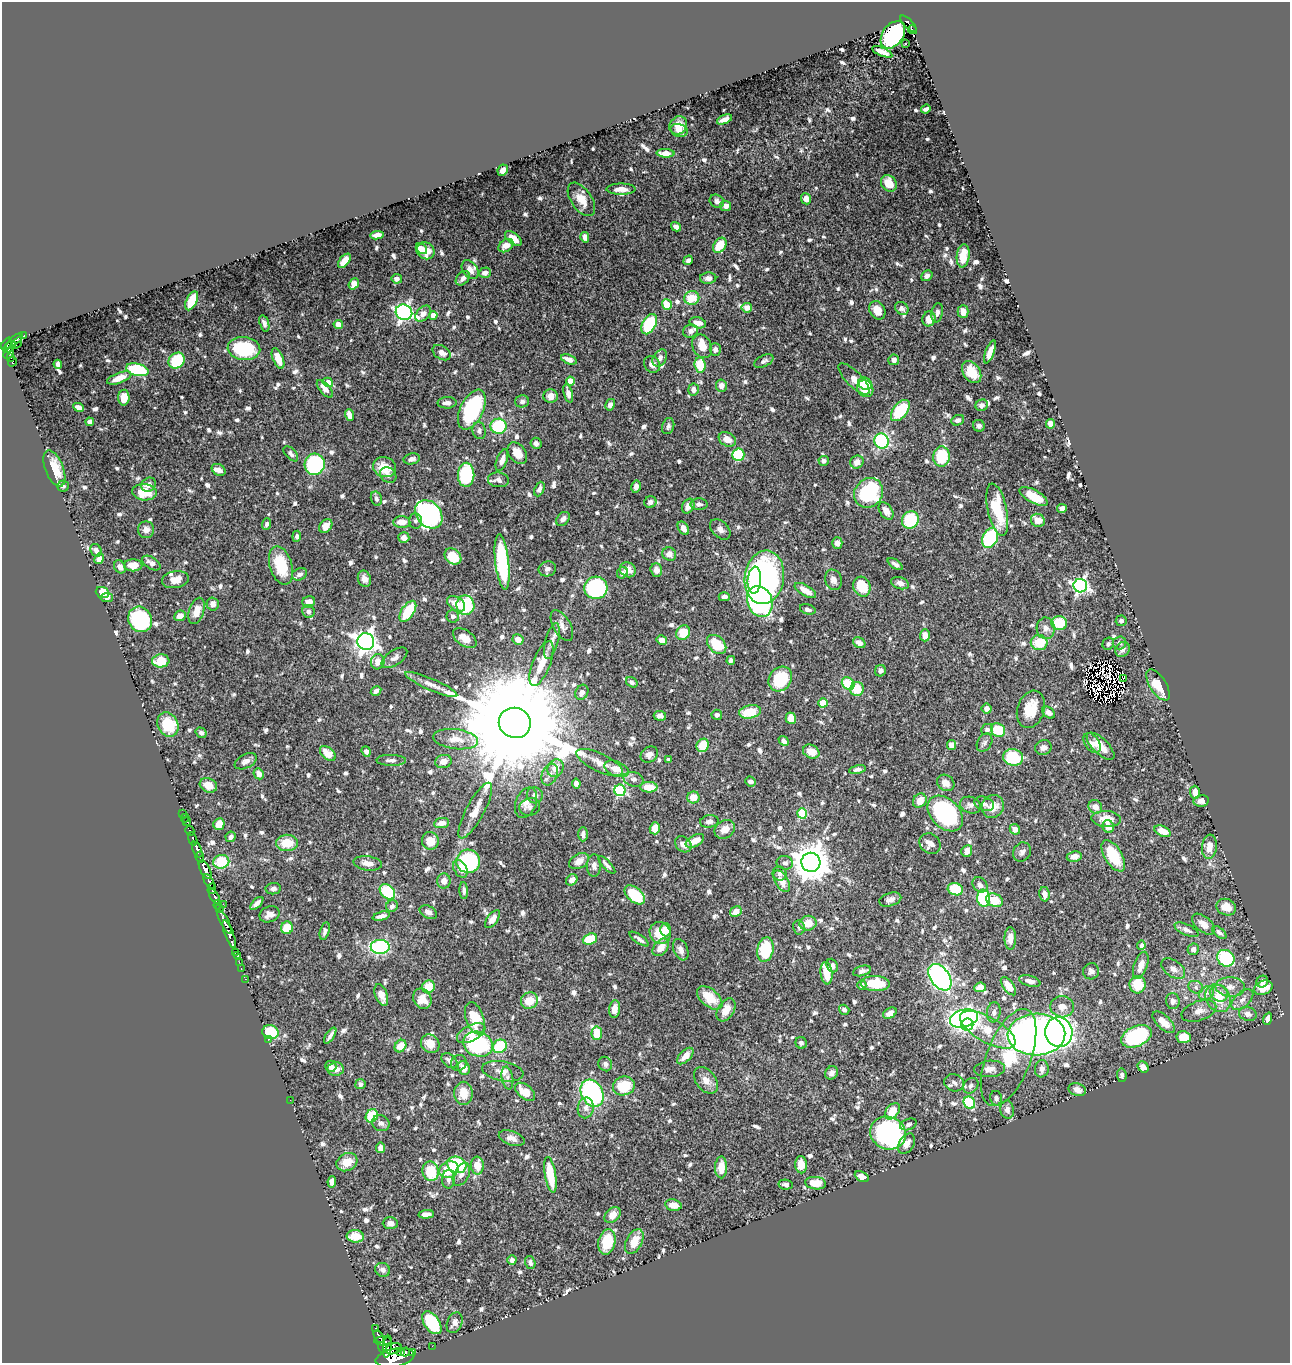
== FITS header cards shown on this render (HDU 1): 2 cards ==
NAXIS1  =                 1288
NAXIS2  =                 1361

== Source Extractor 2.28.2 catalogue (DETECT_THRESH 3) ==
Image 1288 x 1361 px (HDU 1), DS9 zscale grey, 1 PNG px = 1 image px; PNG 1292 x 1365 px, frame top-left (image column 1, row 1361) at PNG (2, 2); each listed source drawn as its Kron ellipse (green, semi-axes under 4 px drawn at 4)
Background 0.509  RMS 0.0085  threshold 0.0256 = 3 sigma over >= 5 px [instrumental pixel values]
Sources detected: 896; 9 with non-positive FLUX_AUTO (blend fragments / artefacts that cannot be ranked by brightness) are neither listed nor drawn; of the other 887, the 500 brightest by FLUX_AUTO listed and drawn (387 fainter detections omitted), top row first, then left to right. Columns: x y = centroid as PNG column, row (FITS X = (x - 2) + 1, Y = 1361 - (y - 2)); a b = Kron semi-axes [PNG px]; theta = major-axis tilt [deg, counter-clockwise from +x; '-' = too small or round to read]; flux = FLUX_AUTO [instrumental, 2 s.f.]
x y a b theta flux
909 24 11 3 -46 48
913 30 4 2 - 12
893 35 15 10 53 120
906 43 3 3 - 2.1
882 52 11 4 -22 4.8
926 109 5 4 - 1.8
724 119 8 4 24 2.9
678 125 9 8 - 5.5
679 130 8 6 -17 2.8
665 153 9 4 -2 5.2
503 170 6 5 - 2.4
889 183 9 7 -52 9
621 189 14 5 0 5.8
581 199 19 10 -56 9.5
806 199 5 5 - 4.1
717 201 7 6 - 2.2
726 206 5 5 - 3.5
676 227 5 4 - 2.4
377 235 7 4 6 3.3
585 237 5 4 - 3.2
513 238 9 5 -38 6.1
720 245 8 6 56 15
506 246 8 5 36 5.7
421 249 6 4 -40 4.5
426 251 9 8 - 11
963 256 12 6 84 7.5
688 260 5 4 - 2
344 261 8 4 51 7.9
470 270 10 7 -54 4.3
485 273 6 5 - 3.2
927 276 6 5 - 1.9
463 278 8 5 46 3.2
708 278 8 5 2 2.7
397 279 5 5 - 2.1
354 284 6 4 51 6
692 298 7 7 - 12
192 301 10 5 65 23
667 304 5 4 - 13
747 308 5 4 - 4.2
902 308 7 6 - 2.2
877 310 10 7 -58 7
404 312 8 7 - 190
963 312 6 5 - 4.3
937 313 10 5 78 2.5
423 314 9 6 48 3.9
433 315 4 4 - 5.8
929 319 7 6 - 6.2
264 323 8 4 -73 2.1
698 323 8 5 -14 4.6
649 324 11 6 63 49
338 325 5 4 - 4.5
690 331 7 6 - 2.6
24 335 3 3 - 13
14 341 11 4 40 71
17 343 6 3 59 35
7 344 7 3 52 210
702 346 12 9 -65 6.9
10 347 7 3 38 140
244 349 16 11 -5 38
715 349 6 5 - 2.1
990 352 12 4 70 5
442 353 10 6 -32 3.3
9 354 6 3 43 65
11 357 3 2 - 3.8
278 358 11 5 -68 7.7
660 358 9 6 60 3.2
569 359 8 4 -20 3.9
894 360 5 5 - 2.6
12 361 5 3 - 11
176 361 9 7 45 33
764 361 10 5 27 2
58 364 4 4 - 2.4
652 364 9 7 -48 3.1
700 365 7 5 -83 19
137 370 11 6 -14 38
972 372 12 8 -55 10
119 378 13 5 21 5.5
854 379 21 7 -44 7.3
570 381 4 4 - 9.4
328 382 5 4 - 6.7
865 384 7 6 - 12
721 386 6 5 - 3.9
325 389 11 5 -48 4.1
693 389 6 5 - 3.3
865 389 9 7 -46 14
568 393 9 4 -76 3.1
551 396 7 7 - 4.3
124 398 8 5 87 8.7
522 401 7 6 - 1.9
447 403 9 5 2 3.2
610 405 6 4 59 2.5
982 405 6 5 - 2.5
79 407 6 4 -25 3.2
472 409 21 11 64 57
900 411 12 7 52 33
349 415 6 4 -70 5.4
958 420 6 5 - 2.1
90 422 4 4 - 2.2
1051 424 5 4 - 4.2
498 426 8 7 - 38
668 426 8 6 72 1.9
979 426 6 5 - 1.9
479 431 8 6 -79 1.9
727 439 9 6 -30 5.5
882 441 8 7 - 52
536 443 5 5 - 2.2
517 453 12 8 -53 6.6
291 454 9 5 -47 2
738 455 6 6 - 36
941 457 10 8 85 26
412 459 8 5 13 2.9
502 460 11 5 70 3.4
824 461 5 5 - 1.8
857 462 7 6 - 4.3
315 464 11 10 - 67
385 467 12 10 -20 11
54 468 19 9 -68 14
219 470 7 5 -31 2.8
388 475 9 7 -39 2.4
466 475 12 8 88 45
498 480 10 7 -6 3
149 485 8 6 41 3
63 486 6 5 - 1.7
636 487 6 4 79 2.9
539 489 8 5 66 2
144 492 12 8 -5 15
869 493 15 14 - 55
1034 496 15 6 -29 12
376 499 7 5 -75 1.9
650 502 6 6 - 2.6
699 504 8 6 0 2.1
688 506 8 5 61 4.4
1062 508 5 4 - 3.5
997 510 27 9 -77 28
886 511 10 6 -57 3.5
429 514 16 12 -50 140
563 519 8 6 47 3
910 520 9 8 - 29
1038 520 7 6 - 6.3
415 521 7 6 - 1.8
402 522 8 6 -2 6.6
267 524 6 4 70 1.9
326 526 7 5 50 6.4
683 528 7 5 -58 3.9
720 529 12 8 -45 2.8
146 530 8 8 - 4
297 536 5 4 - 1.8
404 538 5 5 - 3.6
990 538 10 7 64 45
837 543 5 5 - 3.6
96 550 7 5 -61 2.7
669 554 7 6 - 3.5
453 557 9 7 -41 14
99 559 5 4 - 3.1
502 562 28 7 -83 54
151 563 10 5 -32 3.4
895 564 9 4 -36 2
133 565 9 6 0 7.3
281 565 20 11 -73 25
120 567 7 5 -59 3.3
547 569 9 7 18 2.2
628 570 8 7 - 5.5
656 570 7 5 -72 3.4
622 573 6 5 - 2.3
299 574 8 5 22 2.2
764 577 27 19 81 190
364 579 8 6 -68 3
175 580 13 8 11 5.9
754 580 13 6 86 25
833 580 10 8 -68 3.1
900 583 9 5 -19 2.7
1080 586 7 6 - 160
862 587 10 8 -65 19
596 588 11 11 - 87
805 590 12 5 -31 7
102 592 7 5 -23 12
107 597 6 4 10 1.9
724 597 5 4 - 1.8
760 601 16 12 -70 110
309 602 6 5 - 5.2
213 604 6 6 - 3.6
456 604 10 6 -36 6.9
465 605 10 9 - 39
808 609 8 5 -16 1.8
197 611 13 7 72 7
308 611 7 6 - 2
408 611 12 6 56 20
180 616 6 5 - 4.8
453 616 6 6 - 2.2
140 619 13 11 -60 58
1121 621 5 5 - 2.3
1059 623 8 7 - 23
562 626 17 8 -61 4
1046 628 11 9 -86 3.9
683 633 7 6 - 12
925 635 6 5 - 6.2
465 638 13 7 -35 6.1
518 640 5 5 - 5
662 640 5 4 - 4
552 641 18 6 74 3.7
366 642 8 8 - 370
1039 642 8 7 - 15
859 643 6 5 - 3.9
1119 643 7 6 - 1.8
717 644 11 8 -44 16
1108 644 6 5 - 1.7
1122 649 8 7 - 3
394 658 15 7 34 3.2
731 660 4 4 - 2
161 661 8 6 6 12
378 662 7 6 - 5.3
541 663 24 8 68 9.7
880 671 6 5 - 2
1123 678 2 2 - 300
780 679 13 11 53 27
632 682 6 4 -34 1.8
431 684 28 6 -24 5.3
848 684 7 5 -44 23
1158 685 17 8 -57 13
857 689 7 6 - 12
376 691 5 4 - 2.6
582 692 8 6 62 2.9
823 703 4 4 - 14
987 708 5 5 - 3.1
1031 709 19 13 72 14
750 712 11 6 12 17
1049 713 7 5 -38 2.5
717 715 5 5 - 1.8
660 716 6 5 - 2.9
791 718 6 5 - 7.4
515 723 16 15 - 26000
168 725 13 10 -62 18
987 730 6 5 - 1.8
998 730 7 6 - 20
201 733 6 5 - 1.9
456 739 22 10 -7 9.1
784 741 5 4 - 3.5
985 743 10 7 58 1.8
1092 743 11 7 -55 2.8
703 745 7 6 - 12
951 745 5 4 - 5
1100 746 18 7 -44 8.1
1043 747 8 7 - 2.9
366 751 5 4 - 2.1
811 752 8 6 -26 7
328 754 9 5 -42 9.1
649 755 9 7 34 3.3
1013 757 10 8 -10 42
391 760 15 5 -1 2.4
669 760 4 4 - 2.2
246 761 12 7 27 2.9
443 761 8 6 12 3.9
600 762 25 9 -26 6.7
555 768 9 7 56 6.1
616 769 13 7 -22 8.1
857 769 8 4 11 1.9
259 774 6 5 - 3.7
550 774 11 7 68 3.7
634 779 10 7 -15 2.7
750 782 6 5 - 2
576 783 5 4 - 2.7
946 783 9 7 -37 4.3
208 785 9 7 -26 6.5
649 787 8 5 0 9.3
620 790 6 5 - 63
1195 792 6 5 - 5
535 795 8 8 - 2.7
693 797 6 6 - 8.1
920 801 7 6 - 6.3
1201 801 8 5 9 3.3
526 803 16 10 68 4
984 804 10 7 -21 2.6
970 805 11 8 -20 2.6
993 806 12 10 59 8.3
530 807 10 8 18 2.1
1095 807 7 6 - 4.2
475 811 31 9 62 8.8
183 813 2 2 - 3.3
802 813 5 5 - 26
945 813 20 14 -45 83
185 818 4 4 - 3.9
1106 819 15 8 -4 9.6
186 821 4 2 - 5.3
709 821 9 6 10 2.4
441 823 7 5 8 4
219 824 6 5 - 7.8
1108 827 6 5 - 4.3
655 828 6 5 - 9.5
725 829 11 8 33 6.4
1015 829 5 5 - 3.4
190 831 5 3 - 33
1163 831 9 5 -23 8.4
583 834 7 4 88 2.2
231 837 5 5 - 2.2
193 839 6 3 -73 52
430 841 9 8 - 8.2
695 841 10 5 29 7.3
287 843 11 8 2 12
683 844 9 7 -43 3.8
930 844 11 9 -39 5.2
1209 847 12 7 82 7
197 849 8 4 -65 360
967 851 6 5 - 4.9
1022 852 10 8 57 2.2
1074 856 7 5 9 3.7
1113 856 17 8 -58 21
200 857 6 3 -83 160
468 861 12 11 - 71
579 861 10 7 30 4.8
221 862 8 7 - 20
811 862 9 9 - 1500
368 863 14 7 -7 4.5
785 863 8 7 - 2.2
594 865 11 7 86 2.7
607 865 11 3 -47 1.9
460 869 9 6 -60 3.7
205 870 10 5 -62 480
780 874 7 6 - 1.8
572 880 6 5 - 3.8
209 881 8 4 -58 130
444 881 7 6 - 3.5
782 881 12 6 -59 6.6
980 885 8 6 -47 2.6
212 889 5 4 - 140
273 889 7 5 9 1.9
955 889 8 6 -15 22
464 891 8 4 -86 1.8
387 892 9 6 -43 31
1045 894 7 5 -78 3.8
635 895 12 7 -41 25
214 896 8 3 -60 89
984 898 8 6 -84 41
890 899 11 6 18 2.9
994 900 9 6 -23 11
257 903 8 4 44 2.8
223 904 2 2 - 6.1
218 905 4 4 - 50
392 906 6 5 - 2
1226 907 10 8 -20 7.1
220 908 3 2 - 30
428 912 9 6 -27 2.6
736 912 6 5 - 5.2
270 914 10 7 22 4.1
381 916 9 4 14 2.7
493 919 10 5 53 5.4
225 922 13 3 -63 430
808 923 8 7 - 7.8
1203 924 13 7 -40 5.2
799 927 7 6 - 1.8
287 928 6 6 - 11
666 930 6 5 - 5.5
1186 930 13 5 -25 3
325 931 9 4 75 1.7
1219 932 8 4 -40 1.7
660 933 11 10 - 13
229 934 15 4 -70 420
1010 938 11 5 -90 5
590 939 7 5 19 21
639 939 11 3 -34 2
1141 945 5 4 - 2.5
380 947 9 7 0 59
661 947 10 6 50 6.3
1193 949 6 5 - 3.2
681 950 11 7 -67 3.6
765 950 12 8 79 30
236 952 3 2 - 9.8
237 956 3 2 - 13
1226 958 9 8 - 45
239 962 2 2 - 4.7
832 965 7 5 -67 1.8
1141 965 14 6 71 6
241 968 3 2 - 9.2
1173 969 13 8 -35 3.7
862 971 9 5 16 2.2
1091 971 8 8 - 2.4
826 973 11 6 -83 11
940 977 15 9 -55 150
245 979 2 2 - 5.1
1030 981 11 5 -15 3
1262 981 6 5 - 2.3
875 983 14 7 -3 20
862 985 5 4 - 2.4
1138 985 9 8 - 15
1008 986 11 5 -53 8.3
428 987 6 6 - 11
980 987 6 5 - 5.8
1196 987 7 6 - 1.7
1230 987 15 9 -4 5.3
1263 988 9 7 22 11
1206 993 8 6 36 2.5
1219 993 9 8 - 5.7
381 995 11 6 -71 6.3
710 998 15 8 -40 14
1218 998 15 12 -55 13
422 999 10 8 -59 8.4
1242 1000 13 7 43 3.8
529 1001 9 8 - 9.6
1173 1001 8 6 -81 2.6
1062 1007 12 10 -9 5.3
615 1009 9 5 83 5.2
726 1010 12 8 58 7
844 1010 5 4 - 1.9
1199 1011 18 9 19 5.4
994 1012 10 7 82 2.4
890 1013 7 5 32 3.9
1248 1014 9 7 -19 3.3
475 1018 17 9 -72 19
964 1018 14 8 15 260
1268 1019 6 4 70 3.3
1164 1022 14 7 -44 6.6
967 1025 6 6 - 40
988 1030 31 12 -29 16
270 1032 8 7 - 30
1059 1032 15 13 -76 260
471 1033 15 8 27 8.9
597 1033 7 5 86 15
1036 1035 29 21 2 350
330 1036 9 3 57 1.9
1136 1036 16 10 24 58
1183 1037 7 6 - 14
268 1039 2 2 - 57
801 1043 6 5 - 1.8
430 1044 10 8 -42 7
478 1044 15 12 -20 62
400 1046 7 5 54 9.2
500 1046 7 6 - 25
685 1056 10 5 45 5.5
1009 1058 51 22 69 46
449 1061 9 6 -41 2.7
459 1063 8 7 - 1.9
605 1064 7 6 - 1.7
331 1066 6 5 - 3.1
1143 1067 6 5 - 3.5
464 1068 7 5 -64 7.1
336 1069 8 7 - 3.8
990 1069 15 8 4 3.7
1042 1069 9 7 84 3.6
503 1071 21 9 -10 5.9
832 1073 7 6 - 2.4
1122 1075 7 4 -83 1.9
507 1078 11 5 -80 2.4
706 1080 15 10 -51 5.5
954 1083 10 8 -21 2.6
360 1084 5 5 - 1.9
624 1086 11 9 17 18
971 1086 8 7 - 2.3
1077 1090 9 6 -17 3.2
525 1092 11 7 -39 9.7
463 1093 11 9 89 9.5
592 1093 14 10 -62 83
996 1098 7 5 -78 2.3
290 1100 2 2 - 2.4
969 1103 6 5 - 26
586 1108 10 8 79 3.2
1007 1110 9 7 -83 2.4
892 1111 9 6 52 9.5
372 1116 7 6 - 23
381 1123 9 7 -31 2.4
908 1124 8 5 21 1.7
888 1133 18 16 -26 110
512 1138 13 7 -19 3.4
907 1144 11 7 58 4.2
380 1148 5 4 - 3.3
347 1162 11 8 28 8.4
457 1165 10 8 -24 40
801 1165 8 6 -87 7.9
477 1166 9 6 -88 9.8
721 1167 11 6 90 6.5
449 1170 10 8 25 16
431 1171 10 8 -79 20
461 1174 12 7 62 3.7
550 1175 18 5 -81 21
862 1177 7 5 -27 4.6
448 1179 9 6 88 2.6
332 1182 6 4 82 2.8
816 1183 10 6 -6 10
786 1185 7 5 -10 1.8
673 1205 8 5 -11 6.3
426 1214 7 4 5 3.2
612 1215 9 6 43 6.9
390 1223 7 6 - 2.8
355 1236 8 6 -3 11
607 1242 13 8 77 22
634 1242 13 8 63 9.5
512 1260 4 4 - 2
530 1263 6 5 - 2.3
383 1270 8 6 -26 2.5
432 1323 13 7 -55 36
455 1323 11 7 67 3.1
375 1329 3 3 - 22
379 1337 7 3 -60 65
383 1341 9 4 -1 14
432 1346 2 2 - 2.2
383 1347 6 3 -70 21
387 1347 11 4 83 310
393 1349 8 5 20 300
401 1352 3 3 - 30
405 1352 4 3 - 72
412 1353 4 2 - 9.6
395 1358 19 9 11 950
At the frame edge (FLAGS 8, measured only in part): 1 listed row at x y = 395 1358
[387 fainter detections neither listed nor drawn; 9 non-positive-flux detections neither listed nor drawn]